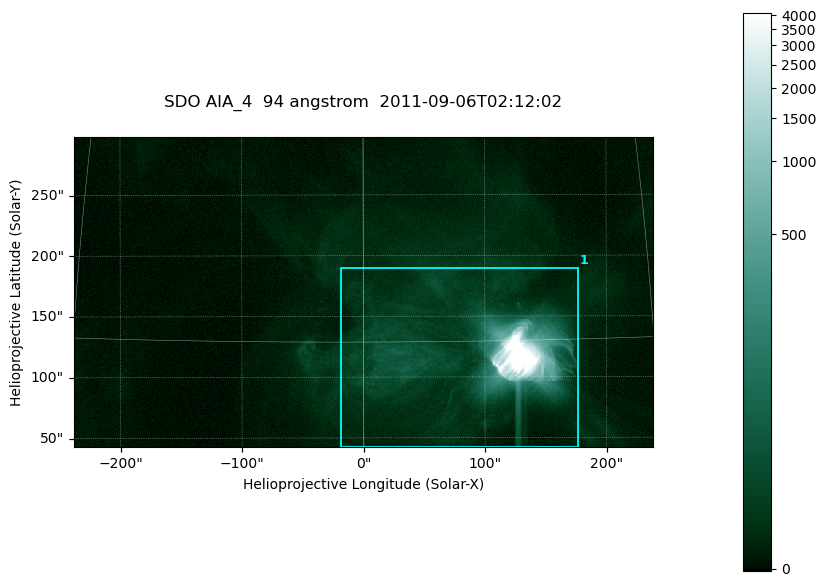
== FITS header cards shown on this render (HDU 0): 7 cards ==
TELESCOP= 'SDO     '           /
INSTRUME= 'AIA_4   '           /
WAVELNTH=                   94 /
WAVEUNIT= 'angstrom'           /
DATE-OBS= '2011-09-06T02:12:02.12' /
CTYPE1  = 'HPLN-TAN'           /
CTYPE2  = 'HPLT-TAN'           /

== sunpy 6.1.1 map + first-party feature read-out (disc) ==
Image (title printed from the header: SDO AIA_4  94 angstrom  2011-09-06T02:12:02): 794 x 425 px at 0.6 arcsec/px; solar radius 952 arcsec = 1586 px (partial field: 4.3% of the solar disc is inside the frame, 100% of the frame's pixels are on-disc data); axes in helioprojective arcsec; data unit not stated in the header (colour bar unlabelled)
Pointing: header CRPIX1/2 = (2058.35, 2043.35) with CRVAL1/2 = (0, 0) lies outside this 794 x 425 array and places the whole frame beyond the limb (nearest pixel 1.3 R_sun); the SolarSoft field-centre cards XCEN/YCEN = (-0.06338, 170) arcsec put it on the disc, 1613 arcsec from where CRPIX/CRVAL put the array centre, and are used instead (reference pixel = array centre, CRVAL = XCEN/YCEN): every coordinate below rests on XCEN/YCEN
Orientation: roll -0.138 deg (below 1 deg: not rotated)
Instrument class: DISC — disc imager (sunpy class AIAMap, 94 A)
Bright regions (active regions / flare kernels): reference = the on-disc median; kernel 7 px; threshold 5 sigma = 27.4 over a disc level ~5.53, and >= 1.15x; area >= 337 px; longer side >= 5 px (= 3 arcsec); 1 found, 1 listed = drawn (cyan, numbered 1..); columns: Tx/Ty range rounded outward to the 2 arcsec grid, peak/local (2 s.f.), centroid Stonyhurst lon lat
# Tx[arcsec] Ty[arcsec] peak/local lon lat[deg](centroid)
1 -20..178 42..190 2962 +6 +14